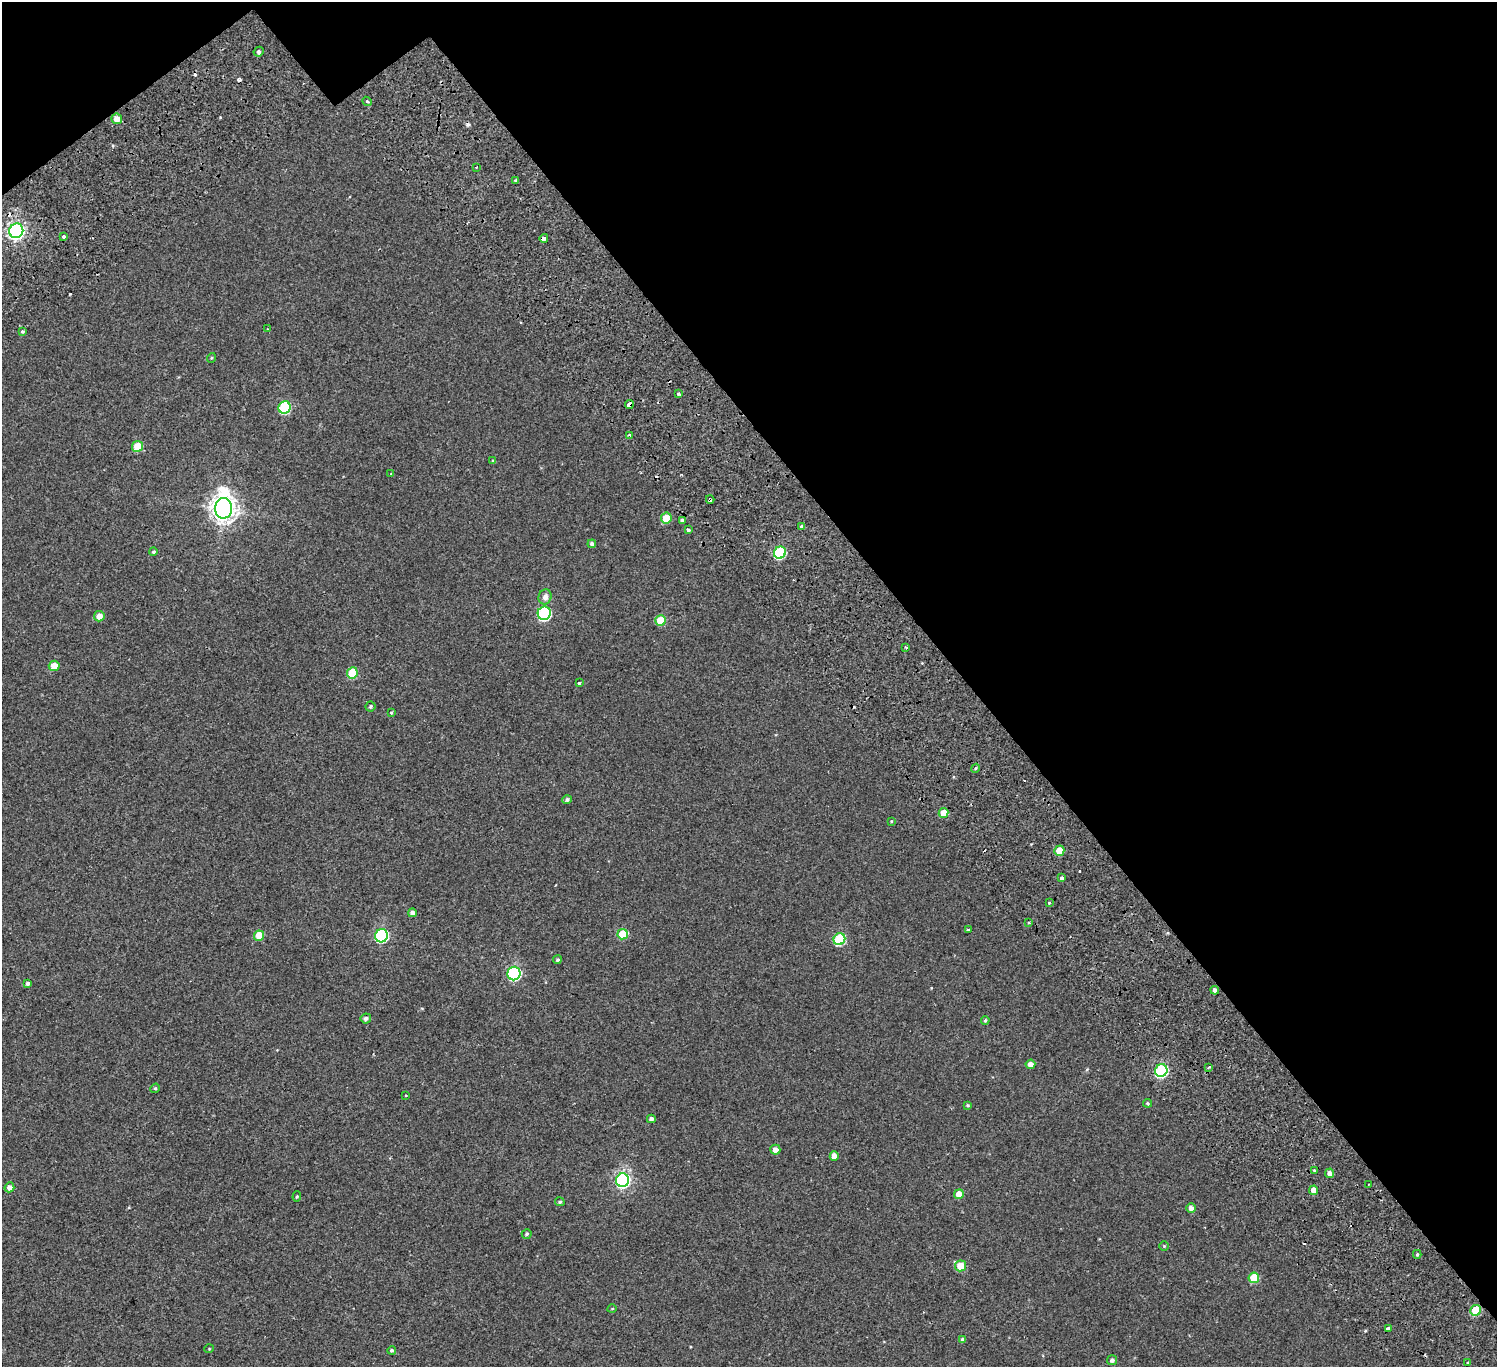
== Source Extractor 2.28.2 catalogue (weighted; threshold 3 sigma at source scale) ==
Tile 3 of 4 x 4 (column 3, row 1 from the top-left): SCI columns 3169-4663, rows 4537-5901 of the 6334 x 6281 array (HDU 1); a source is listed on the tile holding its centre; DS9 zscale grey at full resolution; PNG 1499 x 1369 px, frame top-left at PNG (2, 2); each listed source drawn as its Kron ellipse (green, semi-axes under 4 px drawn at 4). Shown black and unused: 37% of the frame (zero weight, under 2 of 3 exposures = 11% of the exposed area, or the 3 px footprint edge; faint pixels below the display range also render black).
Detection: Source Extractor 2.28.2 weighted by HDU 2 'WHT'; one run over the whole footprint, this tile lists its part. Background 0.00445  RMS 0.004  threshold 0.018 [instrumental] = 3 sigma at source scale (4.5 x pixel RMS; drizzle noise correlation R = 1.50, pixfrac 1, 0.0396/0.0396 arcsec/px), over >= 5 px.
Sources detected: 104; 14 cosmic-ray / hot-pixel residue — neither listed nor drawn; the other 90 listed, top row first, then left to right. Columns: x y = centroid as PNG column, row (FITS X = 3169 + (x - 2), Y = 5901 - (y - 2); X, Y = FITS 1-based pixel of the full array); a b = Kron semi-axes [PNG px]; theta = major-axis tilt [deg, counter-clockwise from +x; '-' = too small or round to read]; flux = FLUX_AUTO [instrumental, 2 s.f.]
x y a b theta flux
259 52 5 4 - 0.9
367 101 5 3 - 0.58
117 119 5 5 - 2.7
476 167 3 2 - 0.33
515 180 3 3 - 0.58
16 231 7 7 - 120
64 237 3 3 - 2
544 238 4 3 - 11
267 329 3 2 - 0.26
22 331 3 3 - 1.1
211 358 5 3 - 0.37
678 394 3 3 - 0.78
629 404 4 4 - 7.3
284 407 6 6 - 26
630 435 4 3 - 2.7
138 446 5 5 - 8.4
493 461 4 4 - 0.49
391 474 3 3 - 0.41
710 499 4 3 - 2.6
223 508 10 8 90 350
666 518 5 5 - 7.1
682 520 4 3 - 8.5
802 526 4 3 - 2.5
688 530 3 3 - 4.5
592 544 4 4 - 1.1
153 552 4 4 - 0.56
780 553 6 5 - 28
545 597 7 6 - 1.9
544 613 7 6 - 44
99 616 5 5 - 2.8
660 621 5 5 - 8.5
906 647 3 3 - 0.88
54 666 5 5 - 4.1
352 673 5 5 - 14
579 683 4 3 - 0.8
371 706 5 5 - 0.64
392 713 3 3 - 0.64
976 768 4 3 - 0.45
567 800 5 4 - 0.9
943 813 5 5 - 4.8
891 821 3 3 - 0.27
1059 851 5 5 - 5.8
1062 878 4 3 - 2.3
1049 903 3 3 - 1.1
412 913 4 4 - 1.4
1029 923 3 2 - 0.33
968 930 4 4 - 0.45
623 934 5 5 - 11
259 936 5 5 - 8.3
381 936 7 6 - 53
839 939 6 5 - 26
557 960 4 4 - 0.63
514 974 7 6 - 50
28 983 4 3 - 0.92
1215 990 4 4 - 1.4
366 1018 5 5 - 1.2
985 1020 4 3 - 0.51
1030 1064 5 4 - 2.3
1209 1067 3 2 - 0.85
1161 1071 6 6 - 40
155 1088 5 4 - 0.48
406 1095 3 2 - 0.31
1148 1103 4 4 - 0.47
968 1105 4 3 - 0.42
651 1119 4 4 - 1.2
775 1150 5 5 - 2.1
834 1156 5 4 - 2.2
1314 1170 4 2 - 0.31
1330 1173 5 4 - 1.8
622 1180 7 6 - 83
1368 1184 3 2 - 0.32
9 1187 5 4 - 1.9
1314 1190 5 4 - 2.7
959 1194 5 4 - 4.2
297 1197 5 4 - 0.54
560 1202 5 4 - 0.6
1191 1208 5 5 - 1.7
527 1234 5 5 - 0.59
1164 1246 4 4 - 0.37
1417 1254 4 3 - 0.54
960 1266 6 5 - 6.8
1254 1278 5 5 - 10
612 1309 5 3 - 0.31
1475 1310 5 5 - 15
1388 1328 4 3 - 1.6
962 1339 4 4 - 0.75
209 1349 5 3 - 0.28
392 1350 4 4 - 0.57
1112 1360 5 5 - 1.2
1468 1362 4 2 - 0.31
Overlapping masked pixels (flux is a lower limit): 4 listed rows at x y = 16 231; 544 238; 629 404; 710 499